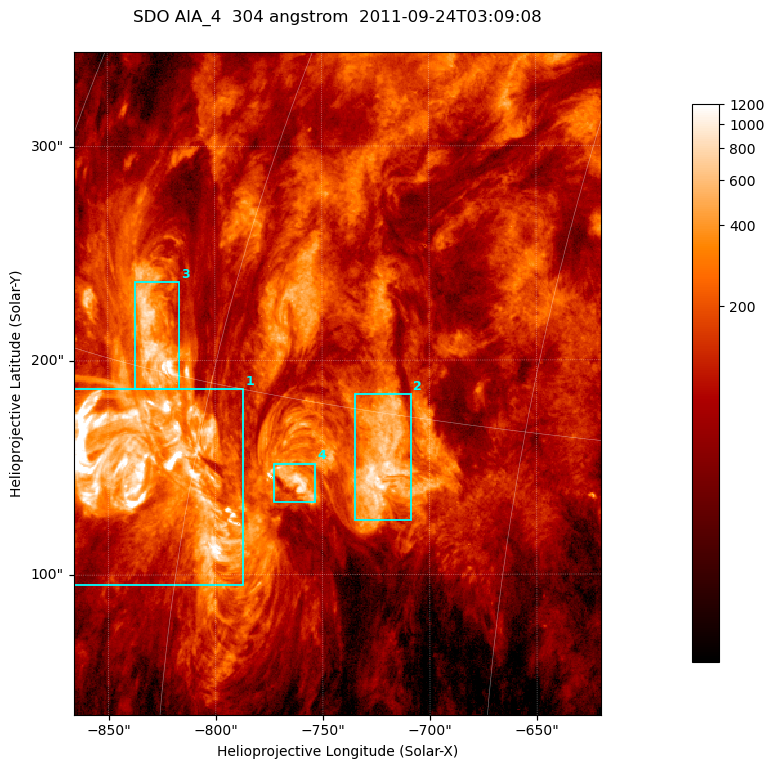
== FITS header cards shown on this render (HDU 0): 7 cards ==
TELESCOP= 'SDO     '           /
INSTRUME= 'AIA_4   '           /
WAVELNTH=                  304 /
WAVEUNIT= 'angstrom'           /
DATE-OBS= '2011-09-24T03:09:08.12' /
CTYPE1  = 'HPLN-TAN'           /
CTYPE2  = 'HPLT-TAN'           /

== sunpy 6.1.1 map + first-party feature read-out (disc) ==
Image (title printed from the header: SDO AIA_4  304 angstrom  2011-09-24T03:09:08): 410 x 515 px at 0.6 arcsec/px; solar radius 956 arcsec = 1593 px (partial field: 2.6% of the solar disc is inside the frame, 100% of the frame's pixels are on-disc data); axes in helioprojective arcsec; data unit not stated in the header (colour bar unlabelled)
Pointing: header CRPIX1/2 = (2058.21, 2041.36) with CRVAL1/2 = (0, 0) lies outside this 410 x 515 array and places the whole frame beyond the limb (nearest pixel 1.41 R_sun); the SolarSoft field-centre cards XCEN/YCEN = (-742.9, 189.2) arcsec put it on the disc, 1311 arcsec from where CRPIX/CRVAL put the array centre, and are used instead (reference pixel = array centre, CRVAL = XCEN/YCEN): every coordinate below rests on XCEN/YCEN
Orientation: roll -0.132 deg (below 1 deg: not rotated)
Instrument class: DISC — disc imager (sunpy class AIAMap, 304 A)
Bright regions (active regions / flare kernels): reference = the on-disc median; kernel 3 px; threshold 5 sigma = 360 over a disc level ~111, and >= 1.15x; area >= 211 px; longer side >= 5 px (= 3 arcsec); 4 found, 4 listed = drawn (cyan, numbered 1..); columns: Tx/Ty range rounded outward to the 2 arcsec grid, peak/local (2 s.f.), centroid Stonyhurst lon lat
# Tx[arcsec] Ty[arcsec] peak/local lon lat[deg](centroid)
1 -866..-786 94..188 37 -63 +12
2 -736..-708 124..184 11 -51 +14
3 -838..-816 186..238 12 -64 +16
4 -774..-752 134..152 8.9 -55 +13